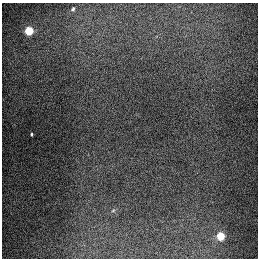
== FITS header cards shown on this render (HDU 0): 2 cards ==
NAXIS1  =                  256
NAXIS2  =                  256

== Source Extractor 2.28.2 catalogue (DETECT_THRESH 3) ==
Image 256 x 256 px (HDU 0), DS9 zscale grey, 1 PNG px = 1 image px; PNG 260 x 260 px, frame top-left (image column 1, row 256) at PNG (2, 3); no overlay
Background 1300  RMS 27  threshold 80.1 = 3 sigma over >= 5 px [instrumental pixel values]
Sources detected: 5; all 5 listed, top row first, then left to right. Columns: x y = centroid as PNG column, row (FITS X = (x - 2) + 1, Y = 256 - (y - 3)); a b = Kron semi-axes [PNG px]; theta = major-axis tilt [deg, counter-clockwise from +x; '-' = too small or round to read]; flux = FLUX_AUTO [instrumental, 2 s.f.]
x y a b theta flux
73 9 4 3 - 2700
29 31 5 5 - 93000
31 134 3 3 - 2200
113 211 6 3 20 2000
220 236 5 5 - 69000